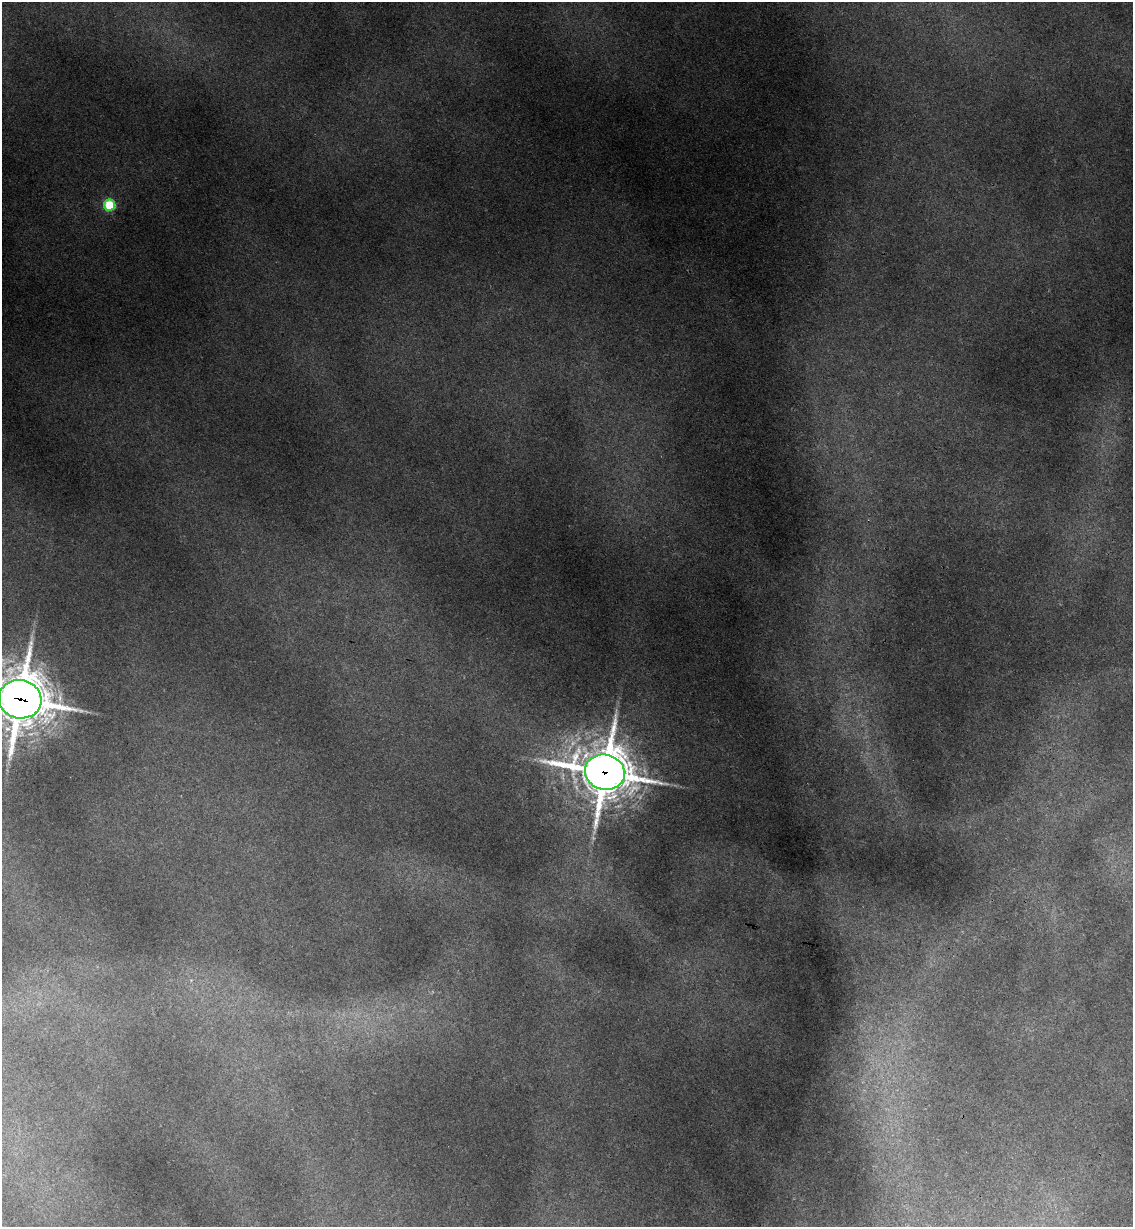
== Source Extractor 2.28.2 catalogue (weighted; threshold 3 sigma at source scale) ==
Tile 6 of 4 x 4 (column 2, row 2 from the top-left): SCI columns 1306-2436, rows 2467-3691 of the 4993 x 4930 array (HDU 1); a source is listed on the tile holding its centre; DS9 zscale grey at full resolution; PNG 1135 x 1229 px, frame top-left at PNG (2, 2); each listed source drawn as its Kron ellipse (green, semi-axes under 4 px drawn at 4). Shown black and unused: <1% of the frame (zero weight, under 3 of 4 exposures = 6% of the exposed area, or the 3 px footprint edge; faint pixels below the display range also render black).
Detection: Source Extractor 2.28.2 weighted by HDU 2 'WHT'; one run over the whole footprint, this tile lists its part. Background 0.133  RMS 0.0071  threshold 0.0318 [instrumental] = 3 sigma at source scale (4.5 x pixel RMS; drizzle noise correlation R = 1.50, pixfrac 1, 0.05/0.05 arcsec/px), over >= 5 px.
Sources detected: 3; all 3 listed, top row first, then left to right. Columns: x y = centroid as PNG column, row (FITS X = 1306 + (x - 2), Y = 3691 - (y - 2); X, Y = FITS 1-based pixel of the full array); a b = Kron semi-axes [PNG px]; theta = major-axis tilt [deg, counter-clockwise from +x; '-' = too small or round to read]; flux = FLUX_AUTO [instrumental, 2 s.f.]
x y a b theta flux
109 205 5 5 - 53
20 699 21 19 -13 3200
605 772 20 17 -15 3500
Overlapping masked pixels (flux is a lower limit): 2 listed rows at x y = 20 699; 605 772
Isophote crosses this tile's border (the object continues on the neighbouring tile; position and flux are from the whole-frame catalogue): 1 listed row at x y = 20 699